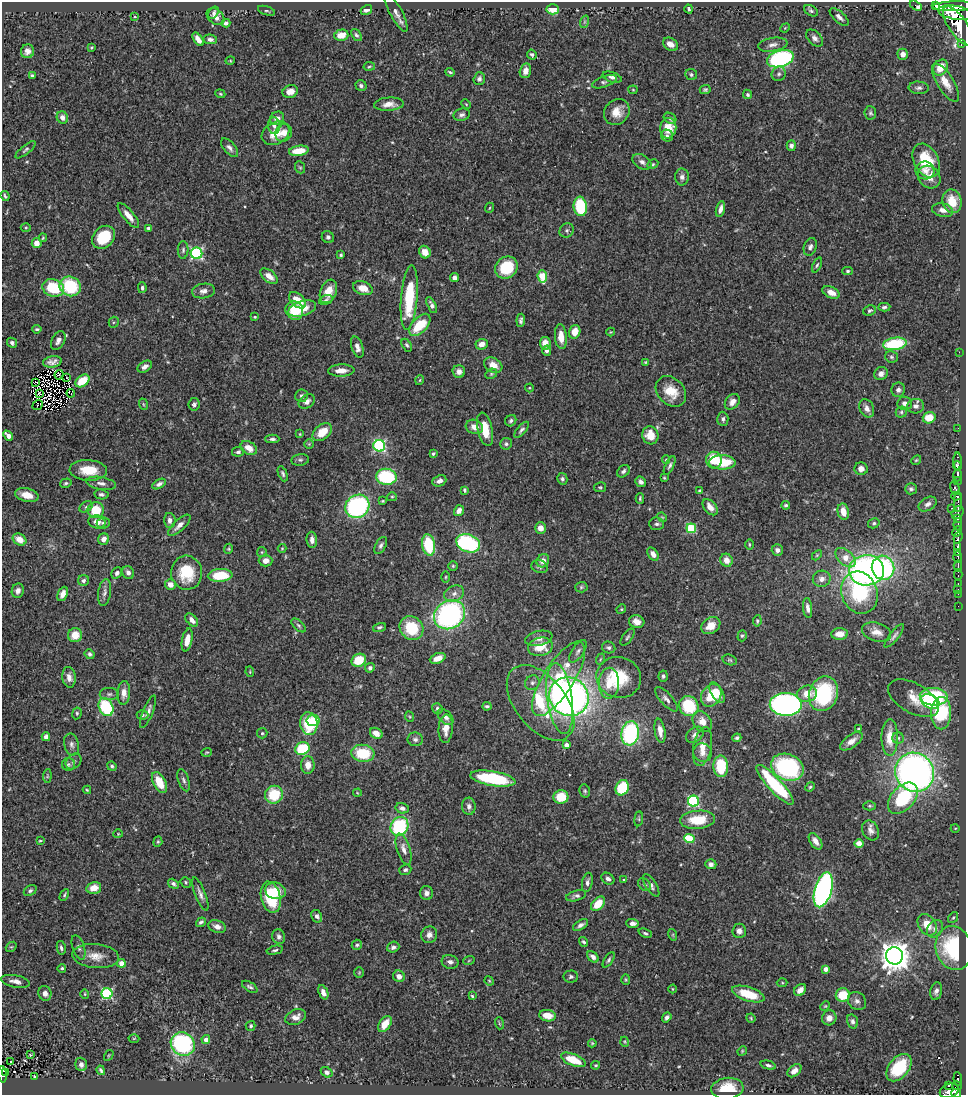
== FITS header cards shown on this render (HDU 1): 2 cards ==
NAXIS1  =                  964
NAXIS2  =                 1093

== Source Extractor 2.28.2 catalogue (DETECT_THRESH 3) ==
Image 964 x 1093 px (HDU 1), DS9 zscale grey, 1 PNG px = 1 image px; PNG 968 x 1097 px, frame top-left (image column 1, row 1093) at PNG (2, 2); each listed source drawn as its Kron ellipse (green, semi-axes under 4 px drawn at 4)
Background 0.701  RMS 0.026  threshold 0.0785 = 3 sigma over >= 5 px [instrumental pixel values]
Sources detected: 519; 2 with non-positive FLUX_AUTO (blend fragments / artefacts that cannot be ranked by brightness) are neither listed nor drawn; of the other 517, the 500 brightest by FLUX_AUTO listed and drawn (17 fainter detections omitted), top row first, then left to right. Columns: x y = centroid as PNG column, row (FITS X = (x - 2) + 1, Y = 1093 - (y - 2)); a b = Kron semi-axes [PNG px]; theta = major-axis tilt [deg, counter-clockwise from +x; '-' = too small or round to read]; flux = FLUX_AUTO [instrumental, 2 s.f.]
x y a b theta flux
916 6 6 4 -30 13
936 6 4 2 - 18
954 6 21 5 2 2800
553 9 6 5 - 41
689 9 4 3 - 3.1
366 10 6 5 - 7.9
266 11 9 3 -19 3
811 11 7 5 -32 3.8
214 13 6 4 54 3.9
396 13 21 6 -62 11
956 13 18 7 -10 4100
135 17 3 3 - 1.5
216 17 10 7 -39 9.8
839 17 12 5 -43 7.6
584 22 6 4 71 2.5
226 23 4 4 - 4.6
958 26 23 9 -55 3800
785 28 5 4 - 1.9
341 35 7 5 14 24
356 35 7 4 -51 3.5
815 38 10 6 -46 8.3
198 39 8 4 -55 11
210 39 7 4 -10 5.8
670 44 8 6 -31 14
961 44 3 2 - 75
773 45 15 6 9 9.9
91 47 3 2 - 1.8
27 51 7 6 - 9
532 54 5 4 - 3.7
903 54 5 5 - 9.1
780 59 14 8 16 300
230 61 5 3 - 1.5
369 66 6 3 9 2
941 68 8 6 55 26
525 71 7 5 76 11
450 72 5 2 - 2.2
691 74 6 5 - 3.4
779 74 7 7 - 5.5
32 76 4 3 - 3.1
612 77 10 5 -18 6.6
479 79 6 5 - 4.6
604 82 13 5 19 5.6
946 83 22 8 -58 23
361 86 6 5 - 5.3
919 88 10 6 -3 5.6
633 90 4 4 - 1.8
705 90 5 4 - 3.3
290 92 8 6 17 15
220 94 5 4 - 1.9
748 94 5 4 - 3.8
389 104 15 6 4 14
466 104 5 3 - 1.8
617 112 14 12 48 24
870 113 7 6 - 3.6
462 115 8 6 16 6.2
62 117 6 5 - 9.1
277 118 7 6 - 11
670 118 6 5 - 3.4
274 126 8 6 -85 7.1
668 128 10 8 83 35
276 133 15 11 31 29
284 133 9 8 - 14
667 136 6 5 - 4.1
791 146 5 4 - 6.1
230 148 11 5 -48 7.4
26 150 12 4 38 4.2
299 151 10 5 9 29
926 161 18 12 -62 66
642 162 10 6 -30 7.6
653 164 6 4 28 2.6
300 167 6 5 - 2.5
925 170 9 9 - 10
682 177 8 7 - 7.1
929 177 12 10 -45 17
5 196 5 2 - 2.9
952 201 12 9 -76 37
580 206 10 6 -83 98
489 208 5 3 - 1.6
720 209 8 4 76 8.7
943 210 11 6 -12 12
128 216 15 5 -50 16
26 228 5 3 - 1.9
148 228 3 3 - 5.3
567 230 7 6 - 5.2
104 237 13 10 44 60
328 237 6 5 - 4.3
43 238 4 3 - 1.7
37 243 5 5 - 17
810 247 9 6 70 6.7
183 250 9 5 89 4.6
425 252 6 5 - 16
196 253 6 6 - 250
341 255 3 3 - 2.7
817 265 8 4 66 3
506 268 12 10 40 72
848 271 5 4 - 2.8
269 276 10 6 -39 15
542 276 6 4 -83 64
454 278 4 4 - 6.5
70 286 11 9 -26 110
53 288 11 8 -18 78
142 288 5 4 - 4.3
363 288 10 6 -19 20
204 291 12 7 9 9.3
328 291 12 8 68 22
831 292 9 5 -25 13
409 297 32 8 85 110
297 300 10 6 -43 34
326 300 7 4 16 3.3
432 305 9 4 -64 5.9
884 307 6 4 3 4.2
302 309 14 7 16 29
294 310 9 8 - 40
869 310 6 5 - 4.1
255 317 4 3 - 1.9
521 320 6 4 84 4.5
114 322 5 5 - 2.4
420 325 13 7 48 60
37 329 4 3 - 2.7
575 332 7 5 72 21
611 332 4 4 - 1.7
561 337 12 6 -84 20
58 341 10 6 62 8
12 343 5 4 - 4.6
545 343 6 5 - 21
482 344 6 5 - 14
895 344 12 6 8 110
407 345 7 4 -58 3.3
357 347 11 5 -72 10
547 351 5 4 - 4.7
959 352 2 2 - 56
891 357 6 5 - 3.3
52 362 9 5 9 9.2
645 362 4 4 - 1.5
493 365 10 7 -30 18
145 367 8 5 32 8.2
341 371 13 6 2 15
459 372 6 6 - 9.2
491 374 6 5 - 2.6
881 374 7 6 - 8.9
59 375 5 2 - 1.9
67 377 3 2 - 2
420 380 5 3 - 1.7
82 381 8 5 37 44
36 382 3 2 - 2.1
529 388 4 4 - 1.7
898 390 7 6 - 6
671 391 17 13 -46 36
39 393 3 2 - 2.2
71 393 4 2 - 3.3
301 396 6 6 - 4.8
307 401 9 6 36 8.3
732 402 8 6 48 9.4
905 403 7 6 - 7.6
143 404 6 3 -71 2.2
194 404 6 5 - 4.4
38 405 5 3 - 2.4
916 406 8 7 - 7.7
867 408 9 7 -64 9.6
901 412 5 5 - 3.1
929 418 6 5 - 32
723 419 7 5 -86 5.1
511 421 6 5 - 3.8
474 427 9 7 -17 14
958 428 2 2 - 7.9
485 429 17 7 -77 40
521 430 10 4 50 4.8
322 432 11 7 37 33
300 434 4 4 - 1.5
650 435 9 8 - 31
8 436 6 4 -49 16
272 439 7 4 1 4.6
309 444 5 5 - 2
506 444 6 6 - 4
379 446 6 6 - 260
249 448 9 6 -33 20
238 452 6 5 - 4.4
433 454 3 3 - 3.4
300 460 9 5 8 4
666 460 4 4 - 1.8
714 460 8 8 - 60
916 460 5 4 - 2.3
958 461 8 3 90 380
722 462 13 7 1 66
670 465 10 4 64 4.4
957 466 5 3 - 650
861 469 6 6 - 11
88 470 19 10 -3 42
623 471 7 5 43 4.7
283 474 8 4 -67 3.9
958 475 6 3 -90 440
386 477 10 8 -6 130
664 478 4 3 - 1.8
562 479 6 5 - 4.4
439 481 7 5 22 7.7
958 481 4 3 - 110
641 482 6 5 - 5.7
66 483 6 4 16 2.8
101 483 15 6 -10 9.3
159 484 7 4 29 5.5
600 487 6 5 - 2.7
955 488 7 4 -72 260
911 489 6 5 - 4.4
464 490 4 3 - 2.8
700 491 3 3 - 3.7
101 494 7 5 -7 4.4
27 495 12 6 -14 24
956 496 5 4 - 160
392 497 5 4 - 2.3
640 498 5 3 - 2.6
383 501 3 3 - 2
958 502 9 3 -90 210
928 504 10 6 30 8.3
786 505 4 4 - 3.5
357 506 12 11 - 280
86 507 7 5 30 3.7
710 507 9 6 -50 14
951 508 3 2 - 78
96 510 8 8 - 47
459 511 6 4 54 9
843 512 8 5 -78 22
958 512 7 5 52 340
662 517 5 4 - 1.8
958 519 3 3 - 83
170 520 7 6 - 8.1
97 522 9 6 -13 13
103 523 6 5 - 4
874 523 6 5 - 3.2
657 524 7 6 - 4.8
958 524 6 3 85 120
179 525 14 5 43 11
540 528 6 5 - 14
691 528 5 5 - 100
957 531 6 4 67 1100
958 537 6 3 72 190
19 539 7 5 -33 23
104 539 6 5 - 12
312 540 8 5 -84 9.7
468 543 12 8 -21 200
749 544 5 2 - 1.9
381 545 9 5 62 5.7
429 545 11 6 -80 87
958 547 4 3 - 620
282 548 4 4 - 1.7
229 549 5 4 - 2.2
777 550 6 5 - 7.2
262 552 5 5 - 2.5
958 552 3 3 - 260
653 554 7 5 -55 9.4
817 555 6 3 46 2
958 557 6 3 -89 480
846 558 12 7 -42 23
727 560 6 6 - 14
266 561 7 5 0 12
543 561 7 6 - 12
453 566 5 5 - 2.4
958 566 5 3 - 150
540 567 8 6 -17 4.8
883 568 12 11 - 200
867 570 17 15 2 530
117 573 6 5 - 5.2
128 573 7 5 -56 7.7
187 573 17 15 -83 62
958 574 5 2 - 70
220 575 12 6 4 62
446 577 6 3 88 2.1
822 579 9 8 - 10
84 580 5 5 - 4.8
170 584 5 5 - 13
958 584 3 2 - 25
581 587 6 5 - 2.9
958 589 2 2 - 6.5
18 591 7 6 - 8
105 592 13 6 80 7.9
859 593 21 18 -69 150
63 594 7 5 65 10
454 594 10 7 23 10
958 594 2 2 - 8.3
958 606 2 2 - 5.5
808 608 10 4 -83 7.9
621 609 5 4 - 2.1
450 615 16 14 33 390
192 620 8 5 -49 11
757 621 5 4 - 2.9
637 622 8 6 -16 13
299 625 9 4 -42 3.7
711 626 10 7 32 22
379 627 7 4 17 2.9
411 628 13 11 -43 68
877 632 15 9 -16 17
840 634 8 6 4 19
75 635 7 7 - 25
742 636 5 4 - 2.7
894 636 14 4 52 6.2
627 637 10 5 54 3.8
539 638 14 7 12 10
187 640 12 5 78 20
540 647 12 9 12 32
609 647 7 5 -21 4.3
578 651 13 6 56 6.7
90 654 5 4 - 4.7
438 658 8 5 22 17
601 659 6 3 69 1.9
359 660 7 6 - 43
730 660 7 5 -16 2.9
370 668 5 4 - 4.5
250 672 5 4 - 1.7
663 676 5 4 - 3.8
69 677 10 6 -83 13
619 677 22 20 -18 80
558 679 43 15 58 110
532 683 7 6 - 5.6
609 683 15 10 88 29
124 693 12 6 86 14
717 693 11 6 -61 18
109 694 9 6 1 5.4
807 694 10 8 14 23
823 694 18 14 71 160
711 695 12 9 54 53
569 697 20 19 - 750
934 697 14 8 -3 120
560 698 36 12 -82 190
913 698 28 14 -29 32
666 699 15 6 -48 8.4
930 702 10 6 -24 93
541 703 44 25 -51 110
786 704 16 11 -1 620
487 706 4 3 - 3.6
689 706 10 9 - 83
106 707 9 7 -63 120
437 708 5 5 - 3.5
148 712 17 5 68 8.6
77 713 6 4 80 3.3
941 713 16 10 90 150
142 715 6 4 -1 2.6
410 717 5 3 - 1.8
445 717 10 6 -46 9.2
313 720 6 5 - 34
702 722 11 8 -53 19
309 724 11 8 -81 81
446 729 14 7 86 18
858 729 3 3 - 2
660 731 12 5 -80 14
262 733 5 5 - 2.9
376 733 7 5 -32 16
630 733 12 8 82 210
695 735 10 7 36 7.7
46 737 4 4 - 8.5
890 737 18 8 90 33
737 738 4 4 - 3.8
898 738 6 5 - 3.5
415 739 7 7 - 6.4
851 741 13 6 35 14
71 744 11 7 -77 7.8
566 745 4 4 - 9.7
703 747 19 9 79 21
302 749 7 6 - 90
206 752 5 3 - 1.9
363 753 12 8 -7 69
703 753 9 9 - 12
73 761 9 6 43 5.8
68 764 6 6 - 4.2
308 765 9 7 -89 16
112 766 5 4 - 3
721 766 10 7 -88 70
787 767 17 13 -21 210
915 772 20 19 - 870
47 776 7 4 83 2.2
493 779 23 7 -9 140
184 780 11 5 -72 5.5
159 783 11 6 -63 39
775 785 26 7 -47 110
810 787 5 4 - 2.4
622 788 8 6 67 78
87 790 4 4 - 2
585 791 7 5 -78 3.1
357 793 4 3 - 1.4
274 795 9 8 - 66
561 797 7 7 - 41
903 798 18 11 48 110
693 801 5 5 - 200
469 806 8 7 - 6.9
870 806 6 4 0 2.5
402 808 7 5 -15 6.8
639 819 7 4 83 2.2
698 820 18 9 5 50
399 826 10 8 59 140
955 828 4 3 - 1.5
871 830 10 8 -60 9.2
118 834 4 4 - 1.7
689 838 5 4 - 70
40 841 4 2 - 1.6
815 841 9 5 -57 13
158 842 5 4 - 2.4
859 843 5 4 - 17
404 849 16 6 -73 13
711 864 5 5 - 7.1
405 870 6 5 - 3.9
608 879 7 5 -34 5.8
624 880 3 3 - 1.8
186 882 6 4 -50 2.5
587 882 10 5 79 6.4
173 884 6 4 -31 4.4
644 885 7 5 -44 5
651 885 13 5 -58 6.4
94 888 7 6 - 20
823 890 18 8 74 550
30 891 7 5 33 4.1
275 891 10 8 -17 27
426 893 7 6 - 8.2
200 894 18 5 -68 8.8
64 895 6 3 62 2.7
576 896 10 5 15 5.4
271 897 16 9 -76 96
598 904 8 5 47 37
317 916 6 5 - 6.1
953 918 6 4 52 2.5
201 922 5 4 - 4.1
632 923 6 4 -1 6.5
580 925 8 4 30 6.3
927 925 12 8 -55 29
217 927 9 6 -19 9.6
935 929 9 7 54 8.3
739 931 7 7 - 9.2
645 933 7 4 -22 3.3
429 935 8 7 - 9.5
673 935 6 3 -73 1.8
279 937 7 6 - 5.4
584 942 5 4 - 3.4
357 945 5 5 - 3.2
11 947 6 4 40 2.4
78 947 12 6 -71 6.8
393 947 6 5 - 6.1
61 948 7 4 -78 4.3
954 948 22 18 -73 140
275 950 8 4 13 3.4
96 956 23 12 -5 25
894 956 8 8 - 2500
593 957 6 4 -45 7.4
469 960 6 3 20 2
609 960 9 4 57 3.7
450 962 8 7 - 7.7
121 963 4 4 - 22
62 968 4 4 - 3.3
826 969 4 4 - 11
359 973 5 4 - 2.1
399 976 6 5 - 12
571 977 7 6 - 3.9
626 980 5 4 - 2.1
16 981 14 6 -11 11
489 981 5 4 - 1.8
782 983 5 3 - 1.8
250 987 9 4 -31 4.3
672 989 4 3 - 1.6
800 990 7 5 45 11
936 991 9 5 78 6.9
323 992 7 4 -68 9.8
45 993 7 6 - 8.4
85 994 5 4 - 1.9
107 994 5 5 - 190
748 994 17 7 -18 43
843 995 7 6 - 46
472 996 4 3 - 2.5
857 1001 10 8 -40 7.2
825 1006 5 3 - 1.6
548 1016 8 5 -9 21
296 1017 11 7 23 12
667 1017 5 4 - 4.9
751 1018 5 4 - 1.8
829 1018 7 7 - 11
852 1021 7 5 -74 6.1
499 1023 6 4 -72 1.9
385 1024 9 5 55 26
251 1026 5 5 - 3.1
134 1038 5 3 - 1.6
206 1040 4 4 - 9.8
625 1042 5 3 - 1.8
592 1043 4 4 - 1.9
183 1044 12 11 - 210
742 1051 5 4 - 1.9
30 1055 4 3 - 1.6
109 1055 6 3 59 1.8
573 1060 13 5 -22 35
11 1061 3 2 - 2.9
81 1064 7 5 -72 8.6
596 1065 4 3 - 2.1
768 1065 8 4 -13 4.1
899 1068 15 10 50 78
101 1070 5 3 - 3.2
794 1071 8 5 41 12
327 1072 6 4 -32 5.6
5 1073 3 2 - 18
2 1074 8 3 -85 97
35 1076 3 2 - 1.9
958 1079 6 3 -84 120
948 1086 3 2 - 29
957 1086 5 3 - 91
727 1088 16 10 6 44
949 1091 10 7 21 510
956 1093 5 3 - 260
At the frame edge (FLAGS 8, measured only in part): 2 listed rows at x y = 2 1074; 956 1093
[17 fainter detections neither listed nor drawn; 2 non-positive-flux detections neither listed nor drawn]